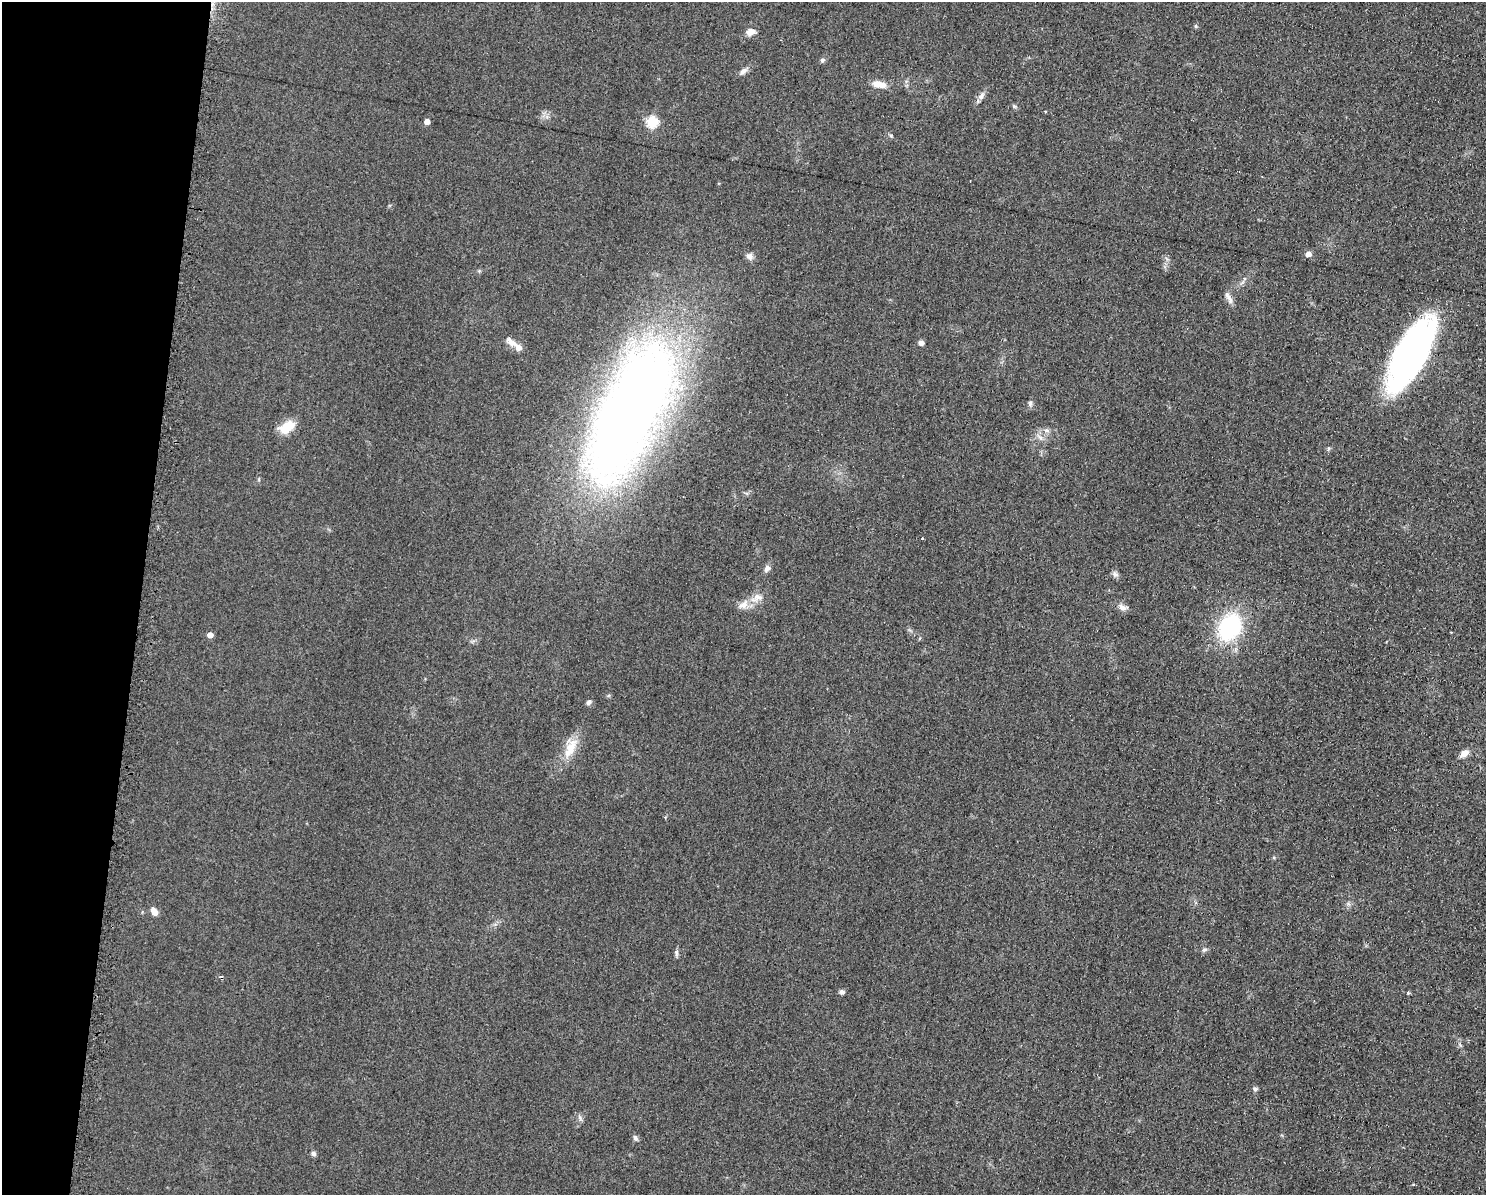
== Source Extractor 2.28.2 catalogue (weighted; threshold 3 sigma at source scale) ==
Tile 7 of 3 x 4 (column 1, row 3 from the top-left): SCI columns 123-1606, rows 1194-2386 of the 4823 x 4771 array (HDU 1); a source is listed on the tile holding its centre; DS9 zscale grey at full resolution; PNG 1488 x 1197 px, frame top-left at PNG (2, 2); no overlay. Shown black and unused: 9% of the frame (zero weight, under 2 of 3 exposures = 2% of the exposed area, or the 3 px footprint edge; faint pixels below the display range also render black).
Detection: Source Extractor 2.28.2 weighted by HDU 2 'WHT'; one run over the whole footprint, this tile lists its part. Background 0.0548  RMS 0.0099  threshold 0.0444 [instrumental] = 3 sigma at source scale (4.5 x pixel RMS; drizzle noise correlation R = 1.50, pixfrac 1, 0.05/0.05 arcsec/px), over >= 5 px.
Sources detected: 43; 2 cosmic-ray / hot-pixel residue — not listed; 2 inside a brighter listed object's ellipse — not listed separately; the other 39 listed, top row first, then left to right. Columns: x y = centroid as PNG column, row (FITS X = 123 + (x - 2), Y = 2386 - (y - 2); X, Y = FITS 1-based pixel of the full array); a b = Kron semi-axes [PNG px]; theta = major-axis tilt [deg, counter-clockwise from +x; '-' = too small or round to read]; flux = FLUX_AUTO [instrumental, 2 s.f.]
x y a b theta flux
1196 26 6 4 -89 1.3
750 32 12 8 10 6.8
822 60 6 6 - 2.1
743 71 13 6 41 4.7
879 84 16 7 -10 11
981 95 13 7 59 4.9
1014 106 6 4 -43 1.6
427 122 4 4 - 7.9
652 122 6 6 - 75
891 135 6 5 - 1.5
1308 254 5 5 - 6.5
749 256 10 9 - 4.3
1228 297 18 6 -60 5.1
511 342 20 8 -37 7.1
921 343 5 4 - 6.2
1410 354 61 22 62 430
1030 403 8 6 88 2.6
629 412 162 59 65 980
287 427 18 11 34 22
1046 430 8 7 - 3.6
767 568 9 7 55 4.1
1115 574 8 6 -23 3.2
757 598 20 11 25 11
1122 607 13 7 -23 5.6
1229 627 24 18 60 110
1451 632 2 2 - 0.88
210 635 5 4 - 7.6
589 702 7 5 38 2.9
570 748 32 12 62 21
1464 753 10 7 36 7.8
154 911 9 6 -59 6.9
1204 950 7 6 - 2.3
676 953 11 4 -89 2.5
842 992 6 5 - 2.9
1408 993 5 4 - 1.3
1255 1089 6 6 - 2.1
580 1118 9 4 -71 2.2
635 1138 7 5 -57 2.9
313 1153 6 6 - 2.5